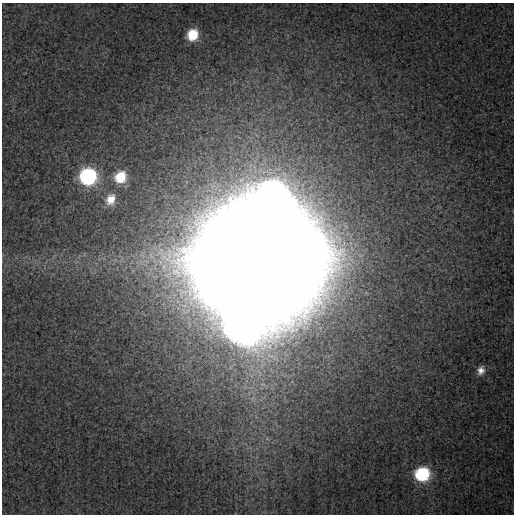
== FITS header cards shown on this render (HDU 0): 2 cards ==
NAXIS1  =                  512
NAXIS2  =                  512

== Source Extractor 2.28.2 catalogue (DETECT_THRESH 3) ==
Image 512 x 512 px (HDU 0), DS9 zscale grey, 1 PNG px = 1 image px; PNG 516 x 516 px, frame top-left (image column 1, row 512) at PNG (2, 3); no overlay
Background 8.58e-04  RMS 7.5e-04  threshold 0.00225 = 3 sigma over >= 5 px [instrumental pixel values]
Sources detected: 7; all 7 listed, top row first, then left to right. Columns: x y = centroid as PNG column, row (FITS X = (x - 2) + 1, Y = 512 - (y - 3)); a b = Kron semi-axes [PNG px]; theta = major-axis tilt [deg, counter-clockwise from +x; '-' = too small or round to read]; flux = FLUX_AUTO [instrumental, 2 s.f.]
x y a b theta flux
193 35 11 10 - 1.4
88 177 11 10 - 8.4
120 177 12 11 - 1.4
111 199 13 10 67 0.64
260 258 47 42 20 7800
481 370 11 9 69 0.36
422 474 10 9 - 4.8